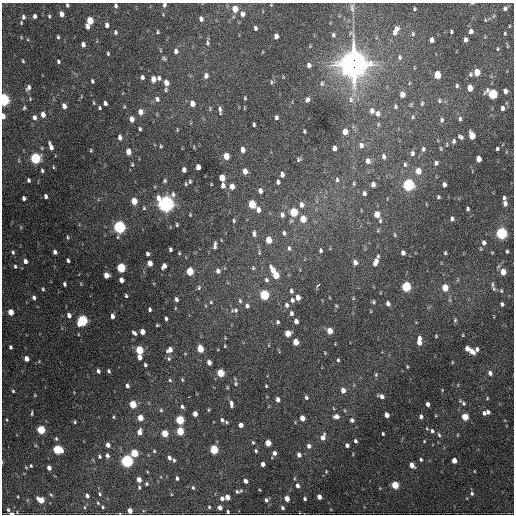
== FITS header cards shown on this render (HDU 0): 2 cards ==
NAXIS1  =                  512 / Axis length
NAXIS2  =                  512 / Axis length

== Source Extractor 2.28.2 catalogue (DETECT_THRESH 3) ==
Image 512 x 512 px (HDU 0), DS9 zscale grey, 1 PNG px = 1 image px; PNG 516 x 516 px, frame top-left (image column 1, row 512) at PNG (2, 3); no overlay
Background 1920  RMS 42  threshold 125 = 3 sigma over >= 5 px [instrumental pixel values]
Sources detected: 375; all 375 listed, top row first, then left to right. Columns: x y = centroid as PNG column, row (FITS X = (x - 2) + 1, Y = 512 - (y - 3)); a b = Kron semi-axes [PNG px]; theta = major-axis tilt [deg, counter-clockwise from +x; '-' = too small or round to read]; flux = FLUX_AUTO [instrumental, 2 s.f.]
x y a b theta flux
472 3 4 2 - 2.6e+03
67 5 4 3 - 3.8e+03
164 5 5 4 - 6.1e+03
271 5 3 3 - 2.1e+03
115 6 6 4 -81 6.2e+03
352 8 13 6 -87 1.1e+04
505 8 5 4 - 6.4e+03
235 9 6 5 - 3.5e+04
414 9 3 3 - 3.1e+03
61 14 5 4 - 1.7e+04
242 14 5 4 - 1.2e+04
34 16 4 3 - 8.2e+03
49 16 4 3 - 3.3e+03
23 17 6 4 -85 7.4e+03
201 19 5 4 - 1.0e+04
90 20 5 4 - 6.0e+04
21 23 5 3 - 2.7e+03
107 25 5 4 - 1.1e+04
87 26 5 4 - 1.4e+04
509 26 4 2 - 2.0e+03
255 28 4 3 - 5.6e+03
396 30 9 5 41 1.4e+04
471 31 5 4 - 1.2e+04
115 32 5 4 - 4.8e+03
157 32 4 3 - 3.2e+03
451 32 4 3 - 3.9e+03
394 33 12 6 77 1.3e+04
505 33 4 3 - 2.9e+03
413 34 6 4 88 4.2e+03
333 35 6 4 -83 5.2e+03
276 36 5 4 - 1.4e+04
21 37 5 3 - 2.2e+03
58 37 4 3 - 3.8e+03
432 40 5 4 - 1.4e+04
466 40 5 4 - 1.1e+04
207 43 7 5 90 6.0e+03
83 44 5 4 - 1.2e+04
507 46 5 3 - 2.6e+03
497 49 5 3 - 2.8e+03
176 51 6 5 - 9.7e+03
108 53 3 3 - 3.2e+03
399 57 7 5 -89 6.0e+03
164 58 6 4 -39 3.9e+03
23 61 4 3 - 3.0e+03
58 62 4 3 - 4.3e+03
353 64 12 11 - 3.0e+06
309 65 5 5 - 9.2e+03
477 72 5 4 - 4.9e+04
470 74 6 5 - 5.1e+03
437 75 6 4 -87 6.4e+04
206 76 6 5 - 1.3e+04
142 77 4 3 - 6.6e+03
159 78 6 5 - 5.5e+03
153 79 5 4 - 2.1e+04
92 81 4 3 - 4.2e+03
272 82 5 5 - 4.2e+03
166 83 5 4 - 2.1e+04
322 84 7 6 - 6.2e+03
457 86 5 4 - 4.6e+03
28 88 7 5 59 9.1e+03
470 88 5 4 - 2.9e+04
166 90 5 4 - 3.6e+03
505 91 5 4 - 1.2e+04
402 94 6 5 - 2.1e+04
493 94 6 5 - 1.8e+05
245 98 4 3 - 3.1e+03
30 99 4 2 - 2.1e+03
157 99 7 5 -75 7.0e+03
351 99 10 6 89 1.3e+04
3 100 6 4 -83 4.8e+05
307 100 6 5 - 8.2e+03
439 101 6 6 - 5.0e+03
93 103 5 3 - 2.5e+03
105 103 4 4 - 8.4e+03
422 103 7 4 64 4.0e+03
192 104 5 4 - 2.4e+04
64 106 5 4 - 1.4e+04
395 107 6 4 89 4.4e+03
24 108 5 4 - 3.7e+03
100 108 4 3 - 3.4e+03
502 108 5 4 - 1.1e+04
220 110 9 4 -84 7.5e+03
372 111 6 5 - 1.2e+04
140 112 6 5 - 2.0e+04
378 114 7 5 88 1.1e+04
43 115 5 4 - 1.8e+04
3 116 5 3 - 2.0e+04
34 117 6 4 -80 1.1e+04
276 117 4 3 - 6.4e+03
413 117 5 4 - 3.4e+03
132 119 5 4 - 1.8e+04
460 119 7 4 90 5.4e+03
442 120 6 5 - 6.0e+03
254 125 4 3 - 4.0e+03
140 129 4 3 - 4.2e+03
177 130 5 3 - 2.4e+03
304 131 4 2 - 3.6e+03
345 132 5 4 - 3.2e+04
472 136 6 4 -77 5.6e+04
120 137 5 4 - 1.1e+04
460 137 7 4 -32 6.8e+03
453 141 6 5 - 6.3e+03
361 145 7 6 - 9.3e+03
161 146 4 3 - 3.1e+03
51 147 7 4 -71 1.6e+04
42 148 5 3 - 2.4e+03
334 148 5 4 - 1.3e+04
441 148 7 3 -82 3.2e+03
423 149 6 4 80 5.5e+03
497 149 4 4 - 4.8e+03
91 150 5 3 - 2.7e+03
243 150 5 4 - 1.9e+04
128 152 5 4 - 2.9e+04
412 153 6 5 - 6.9e+03
226 156 5 4 - 3.9e+04
383 157 7 5 -87 7.5e+03
35 158 6 5 - 2.9e+05
299 159 6 5 - 4.7e+03
478 159 5 4 - 2.6e+04
368 161 6 5 - 1.3e+04
436 163 6 4 62 6.7e+03
405 164 6 5 - 4.9e+03
132 165 6 5 - 3.8e+03
53 167 5 3 - 2.5e+03
198 167 5 4 - 2.1e+04
184 170 5 4 - 1.2e+04
42 171 4 3 - 4.2e+03
245 171 5 4 - 2.0e+04
418 171 6 5 - 3.4e+04
282 174 5 4 - 1.1e+04
222 178 5 4 - 4.4e+04
28 180 4 3 - 5.1e+03
337 180 6 5 - 5.1e+03
164 181 5 4 - 4.4e+03
190 181 5 4 - 3.9e+03
278 182 5 4 - 6.8e+03
186 184 4 3 - 3.1e+03
211 184 3 2 - 1.9e+03
354 184 6 3 -90 3.4e+03
373 184 5 4 - 1.2e+04
408 185 6 5 - 4.4e+05
444 185 5 4 - 1.1e+04
223 186 5 4 - 1.1e+04
232 186 5 4 - 2.4e+04
260 191 6 4 -81 1.4e+04
364 193 5 4 - 6.8e+03
45 196 4 3 - 8.0e+03
438 197 5 4 - 4.0e+03
24 198 4 3 - 7.4e+03
504 198 5 4 - 6.0e+03
134 201 5 4 - 3.9e+04
505 203 5 4 - 1.1e+04
166 204 7 7 - 1.2e+06
252 204 6 5 - 8.0e+04
301 205 7 6 - 1.4e+04
144 208 5 5 - 3.4e+03
468 209 4 3 - 5.0e+03
258 210 7 5 -70 1.3e+04
294 212 6 5 - 1.1e+05
377 214 5 5 - 3.4e+04
282 215 7 6 - 1.1e+04
303 219 6 5 - 3.8e+04
452 219 5 4 - 7.7e+03
234 221 5 4 - 3.5e+03
380 221 6 4 77 4.3e+03
177 225 4 3 - 3.3e+03
119 227 6 5 - 5.9e+05
284 233 7 6 - 7.4e+03
501 233 6 5 - 4.0e+05
254 234 8 5 89 8.8e+03
395 235 6 4 -84 3.6e+03
68 237 5 3 - 3.1e+03
221 240 4 2 - 1.7e+03
268 240 5 4 - 4.4e+04
484 243 6 5 - 9.5e+03
215 245 7 3 83 8.1e+03
289 248 7 5 83 6.5e+03
170 249 4 3 - 5.7e+03
320 251 6 4 -89 5.7e+03
507 251 3 3 - 3.7e+03
13 252 6 5 - 5.3e+03
55 252 4 4 - 8.6e+03
179 253 3 3 - 2.6e+03
259 253 6 4 80 3.1e+03
403 253 5 4 - 1.1e+04
445 253 4 3 - 3.3e+03
147 254 4 3 - 7.1e+03
25 261 5 4 - 1.1e+04
68 261 4 3 - 5.1e+03
355 262 5 5 - 1.5e+04
375 262 10 5 65 2.0e+04
150 263 5 4 - 2.6e+04
15 266 5 5 - 4.7e+03
164 266 5 4 - 1.3e+04
121 268 5 5 - 1.6e+05
253 268 6 5 - 3.9e+03
273 270 10 5 -60 2.7e+04
190 271 5 4 - 7.9e+04
218 271 7 5 -76 1.1e+04
503 272 5 4 - 3.2e+04
106 275 5 4 - 2.5e+04
276 275 5 5 - 5.1e+04
121 280 5 4 - 1.6e+04
266 280 7 6 - 6.8e+03
64 284 4 3 - 5.6e+03
81 284 5 3 - 2.3e+03
492 284 10 4 -85 6.0e+03
318 285 4 2 - 7.6e+03
406 286 5 5 - 2.0e+05
199 287 7 5 62 5.6e+03
445 288 5 4 - 5.0e+04
43 289 4 4 - 3.2e+03
291 291 5 4 - 5.8e+03
501 291 4 3 - 2.6e+03
264 295 5 5 - 2.0e+05
126 296 4 3 - 3.8e+03
298 297 5 4 - 2.0e+04
34 298 5 4 - 6.9e+03
353 298 5 3 - 2.6e+03
176 299 4 3 - 7.3e+03
292 300 6 5 - 7.0e+03
240 301 7 5 -75 6.0e+03
211 302 5 4 - 3.6e+03
373 302 5 5 - 4.0e+03
388 304 5 4 - 9.6e+03
502 304 4 3 - 5.6e+03
286 305 6 4 -72 7.0e+03
247 306 7 6 - 8.4e+03
336 306 4 3 - 3.1e+03
150 310 4 3 - 5.0e+03
235 310 12 7 3 1.2e+04
11 312 5 4 - 3.4e+04
291 313 6 5 - 6.8e+03
69 315 5 4 - 1.3e+04
112 316 5 4 - 1.2e+04
166 318 4 3 - 5.6e+03
455 320 6 5 - 4.0e+03
82 321 6 5 - 3.0e+05
296 321 5 4 - 1.3e+04
278 322 5 4 - 4.5e+03
157 325 3 3 - 2.8e+03
330 331 5 4 - 3.4e+04
142 332 5 4 - 2.0e+04
134 333 5 3 - 6.4e+03
288 333 5 4 - 3.9e+04
463 335 4 3 - 2.4e+03
436 336 4 3 - 2.2e+03
419 341 8 4 89 2.8e+04
296 342 5 4 - 3.6e+04
225 346 3 3 - 2.4e+03
10 347 4 3 - 5.3e+03
467 348 4 4 - 1.6e+04
200 349 5 4 - 5.5e+04
477 349 6 4 64 7.7e+03
139 350 5 4 - 1.1e+05
170 350 7 5 37 1.5e+04
471 351 6 4 -48 2.2e+04
325 353 4 3 - 2.2e+03
139 357 5 4 - 1.9e+04
26 358 5 4 - 2.0e+04
169 359 6 5 - 4.9e+03
338 360 4 3 - 3.2e+03
209 362 5 4 - 1.5e+04
452 362 4 3 - 2.0e+03
145 365 4 3 - 4.8e+03
407 367 4 3 - 2.8e+03
98 371 5 4 - 7.5e+03
109 371 4 3 - 4.7e+03
220 373 5 4 - 8.7e+04
490 373 5 5 - 1.0e+04
376 375 6 5 - 3.8e+03
170 380 5 4 - 3.4e+03
182 380 6 4 -71 3.1e+03
236 384 6 5 - 4.8e+03
127 386 5 4 - 7.6e+03
266 386 3 3 - 2.6e+03
227 387 5 3 - 2.6e+03
343 390 5 4 - 1.7e+04
13 391 4 4 - 3.2e+03
381 396 5 4 - 1.3e+04
189 397 3 2 - 2.5e+03
306 397 4 4 - 5.4e+03
487 398 5 3 - 2.5e+03
278 399 5 4 - 1.1e+04
464 403 7 6 - 6.6e+03
133 404 5 4 - 7.4e+04
231 404 7 4 -85 9.9e+03
428 404 4 4 - 1.0e+04
182 407 5 4 - 5.9e+03
333 408 5 3 - 2.1e+03
161 410 5 4 - 3.5e+03
208 410 5 3 - 2.6e+03
488 412 4 4 - 9.9e+03
32 413 5 3 - 3.7e+03
484 413 5 5 - 7.6e+03
195 414 4 4 - 2.0e+04
387 415 4 4 - 1.8e+04
336 416 5 5 - 1.3e+04
421 416 4 4 - 8.1e+03
113 417 5 3 - 2.8e+03
465 417 5 4 - 5.5e+04
140 418 5 4 - 3.3e+04
302 418 5 4 - 2.6e+04
7 420 4 2 - 2.3e+03
180 420 5 4 - 1.4e+05
222 420 5 3 - 5.2e+03
352 420 5 4 - 7.2e+03
75 422 4 3 - 2.9e+03
226 422 5 3 - 3.6e+03
241 425 4 4 - 1.4e+04
41 430 5 4 - 1.2e+05
180 431 5 4 - 8.7e+04
432 431 5 4 - 5.7e+03
139 432 6 4 82 1.8e+04
165 433 5 4 - 5.4e+04
383 434 3 3 - 3.5e+03
439 435 6 4 -70 4.8e+03
457 435 5 3 - 2.3e+03
323 437 7 5 68 1.6e+04
56 439 5 4 - 3.8e+03
355 441 4 3 - 5.5e+03
424 441 4 3 - 2.5e+03
253 442 5 4 - 3.2e+03
268 443 5 4 - 4.1e+04
108 445 5 4 - 1.4e+04
347 445 4 3 - 8.2e+03
309 446 5 5 - 9.3e+03
214 449 5 4 - 1.5e+05
57 450 6 5 - 1.5e+05
154 451 4 4 - 3.0e+03
256 451 4 4 - 4.1e+03
134 453 5 4 - 8.2e+04
274 453 5 4 - 1.0e+04
299 455 5 4 - 1.1e+04
99 456 4 4 - 4.3e+03
107 456 5 4 - 8.5e+03
169 458 6 4 -53 8.5e+03
174 460 5 4 - 4.7e+03
421 460 4 4 - 4.3e+03
454 460 4 4 - 2.3e+04
127 461 5 5 - 5.6e+05
263 464 4 4 - 1.1e+04
412 465 5 4 - 1.9e+04
31 466 5 4 - 3.2e+03
49 468 4 4 - 1.6e+04
326 471 4 4 - 2.4e+03
474 471 4 2 - 1.9e+03
177 478 4 3 - 5.4e+03
139 480 4 4 - 2.1e+04
245 481 4 4 - 1.0e+04
146 484 5 4 - 4.0e+03
297 485 5 4 - 9.3e+03
395 485 5 4 - 7.7e+04
139 487 5 4 - 4.3e+03
193 488 5 4 - 3.8e+03
237 491 5 4 - 4.7e+03
472 493 6 5 - 5.6e+03
99 494 5 4 - 3.8e+03
87 496 5 4 - 7.8e+03
227 497 4 4 - 1.7e+04
319 497 4 4 - 2.0e+04
222 498 5 5 - 1.1e+04
287 499 5 4 - 2.5e+04
305 499 3 3 - 5.2e+03
41 500 5 4 - 4.5e+04
266 500 6 5 - 6.5e+03
98 503 4 4 - 2.8e+03
103 507 4 3 - 3.0e+03
209 507 3 3 - 3.1e+03
220 507 4 4 - 1.2e+04
283 508 5 4 - 4.9e+03
8 510 4 3 - 4.2e+03
130 510 4 4 - 1.8e+04
228 512 3 3 - 3.8e+03
11 514 4 2 - 1.1e+04
At the frame edge (FLAGS 8, measured only in part): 7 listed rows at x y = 472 3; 67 5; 164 5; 115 6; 3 100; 3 116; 11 514